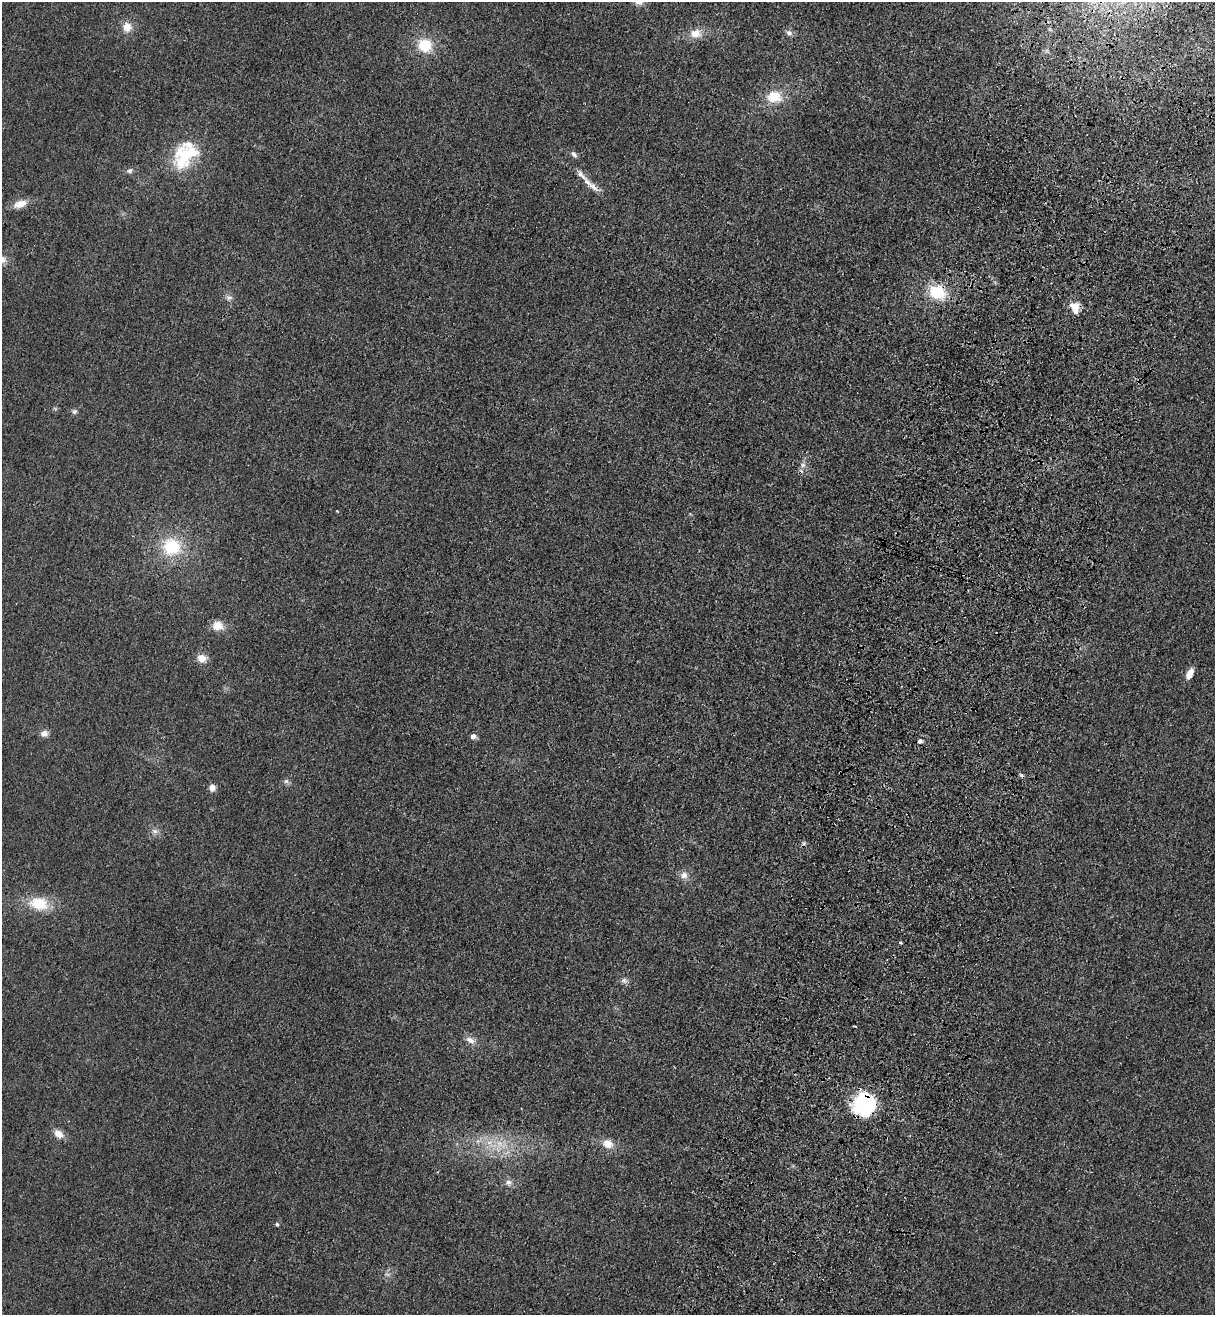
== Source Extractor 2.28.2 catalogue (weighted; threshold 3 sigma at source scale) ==
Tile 10 of 4 x 4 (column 2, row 3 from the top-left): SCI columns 1582-2794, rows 1359-2671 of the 5463 x 5344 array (HDU 1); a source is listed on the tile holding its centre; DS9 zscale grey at full resolution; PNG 1217 x 1317 px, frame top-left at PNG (2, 2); no overlay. Shown black and unused: <1% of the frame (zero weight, under 3 of 4 exposures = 6% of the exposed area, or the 3 px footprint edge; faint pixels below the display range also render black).
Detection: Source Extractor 2.28.2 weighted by HDU 2 'WHT'; one run over the whole footprint, this tile lists its part. Background 0.0139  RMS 0.0055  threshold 0.0247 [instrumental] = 3 sigma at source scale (4.5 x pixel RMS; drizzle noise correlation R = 1.50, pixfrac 1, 0.05/0.05 arcsec/px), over >= 5 px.
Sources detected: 45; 2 too faint to see at this stretch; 3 cosmic-ray / hot-pixel residue — not listed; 3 inside a brighter listed object's ellipse — not listed separately; the other 37 listed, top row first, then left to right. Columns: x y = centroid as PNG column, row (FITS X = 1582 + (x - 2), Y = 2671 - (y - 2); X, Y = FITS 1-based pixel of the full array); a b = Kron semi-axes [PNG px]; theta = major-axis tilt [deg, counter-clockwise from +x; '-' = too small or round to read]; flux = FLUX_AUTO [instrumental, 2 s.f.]
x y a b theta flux
127 27 12 11 - 6.1
696 33 15 12 6 6.8
789 33 9 7 -36 2.2
425 45 18 16 -38 15
774 97 17 13 2 13
574 154 9 6 -50 1.8
185 156 39 27 46 31
129 171 8 6 25 1.7
593 186 19 8 -43 4.7
20 204 17 9 17 6.3
2 260 12 10 22 4.7
937 292 18 14 -18 22
229 298 10 7 -11 2.1
1073 306 17 10 -3 5.1
74 412 8 5 0 1.3
803 465 8 7 - 2.2
171 547 27 25 -11 27
218 626 13 11 -12 6.7
202 658 10 9 - 5.4
1190 674 12 6 66 5.2
44 734 10 8 17 3
473 736 5 5 - 3.7
920 741 5 5 - 1.9
286 781 7 6 - 1.5
212 788 8 7 - 2.9
155 831 9 7 -14 2.3
684 875 11 9 21 3.7
39 904 24 16 -12 17
901 943 3 3 - 0.96
624 980 9 8 - 2
470 1040 14 8 -30 3.5
864 1104 25 24 - 41
58 1134 12 9 -36 5
489 1142 7 5 1 2.1
607 1144 13 11 -17 6.2
508 1182 10 7 -2 2.5
277 1224 5 4 - 0.83
Overlapping masked pixels (flux is a lower limit): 2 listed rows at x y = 937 292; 864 1104
Isophote crosses this tile's border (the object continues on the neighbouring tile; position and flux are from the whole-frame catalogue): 1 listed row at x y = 2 260